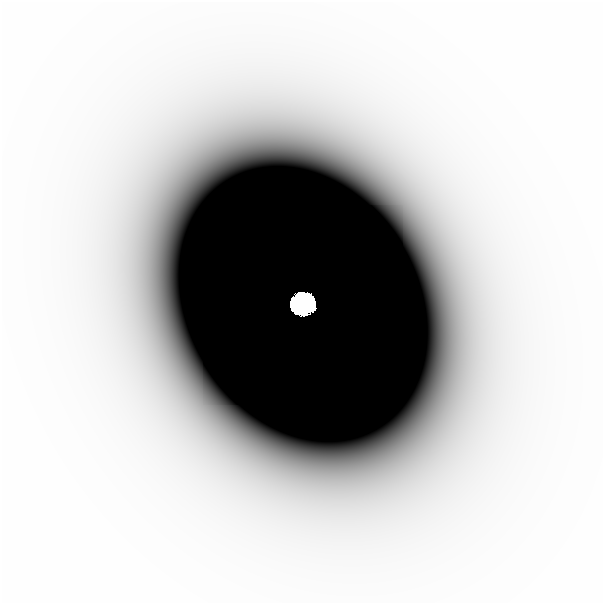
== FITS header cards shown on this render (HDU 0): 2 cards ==
NAXIS1  =                  601
NAXIS2  =                  601

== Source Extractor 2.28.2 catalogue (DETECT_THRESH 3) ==
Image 601 x 601 px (HDU 0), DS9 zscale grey, 1 PNG px = 1 image px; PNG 605 x 605 px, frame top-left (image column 1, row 601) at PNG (2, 2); no overlay
Background -4.46e-09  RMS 2.7e-09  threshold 7.99e-09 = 3 sigma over >= 5 px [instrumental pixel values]
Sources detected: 5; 2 with non-positive FLUX_AUTO (blend fragments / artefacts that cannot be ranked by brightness) are not listed; the other 3 listed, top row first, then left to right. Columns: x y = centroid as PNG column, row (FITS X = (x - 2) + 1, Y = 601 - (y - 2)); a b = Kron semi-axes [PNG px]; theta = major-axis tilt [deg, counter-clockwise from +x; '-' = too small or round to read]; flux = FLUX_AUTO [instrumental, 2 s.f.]
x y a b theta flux
302 303 16 14 14 1.9e+01
511 307 49 33 -89 2.9e-05
454 392 22 16 86 6.4e-06
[2 non-positive-flux detections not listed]